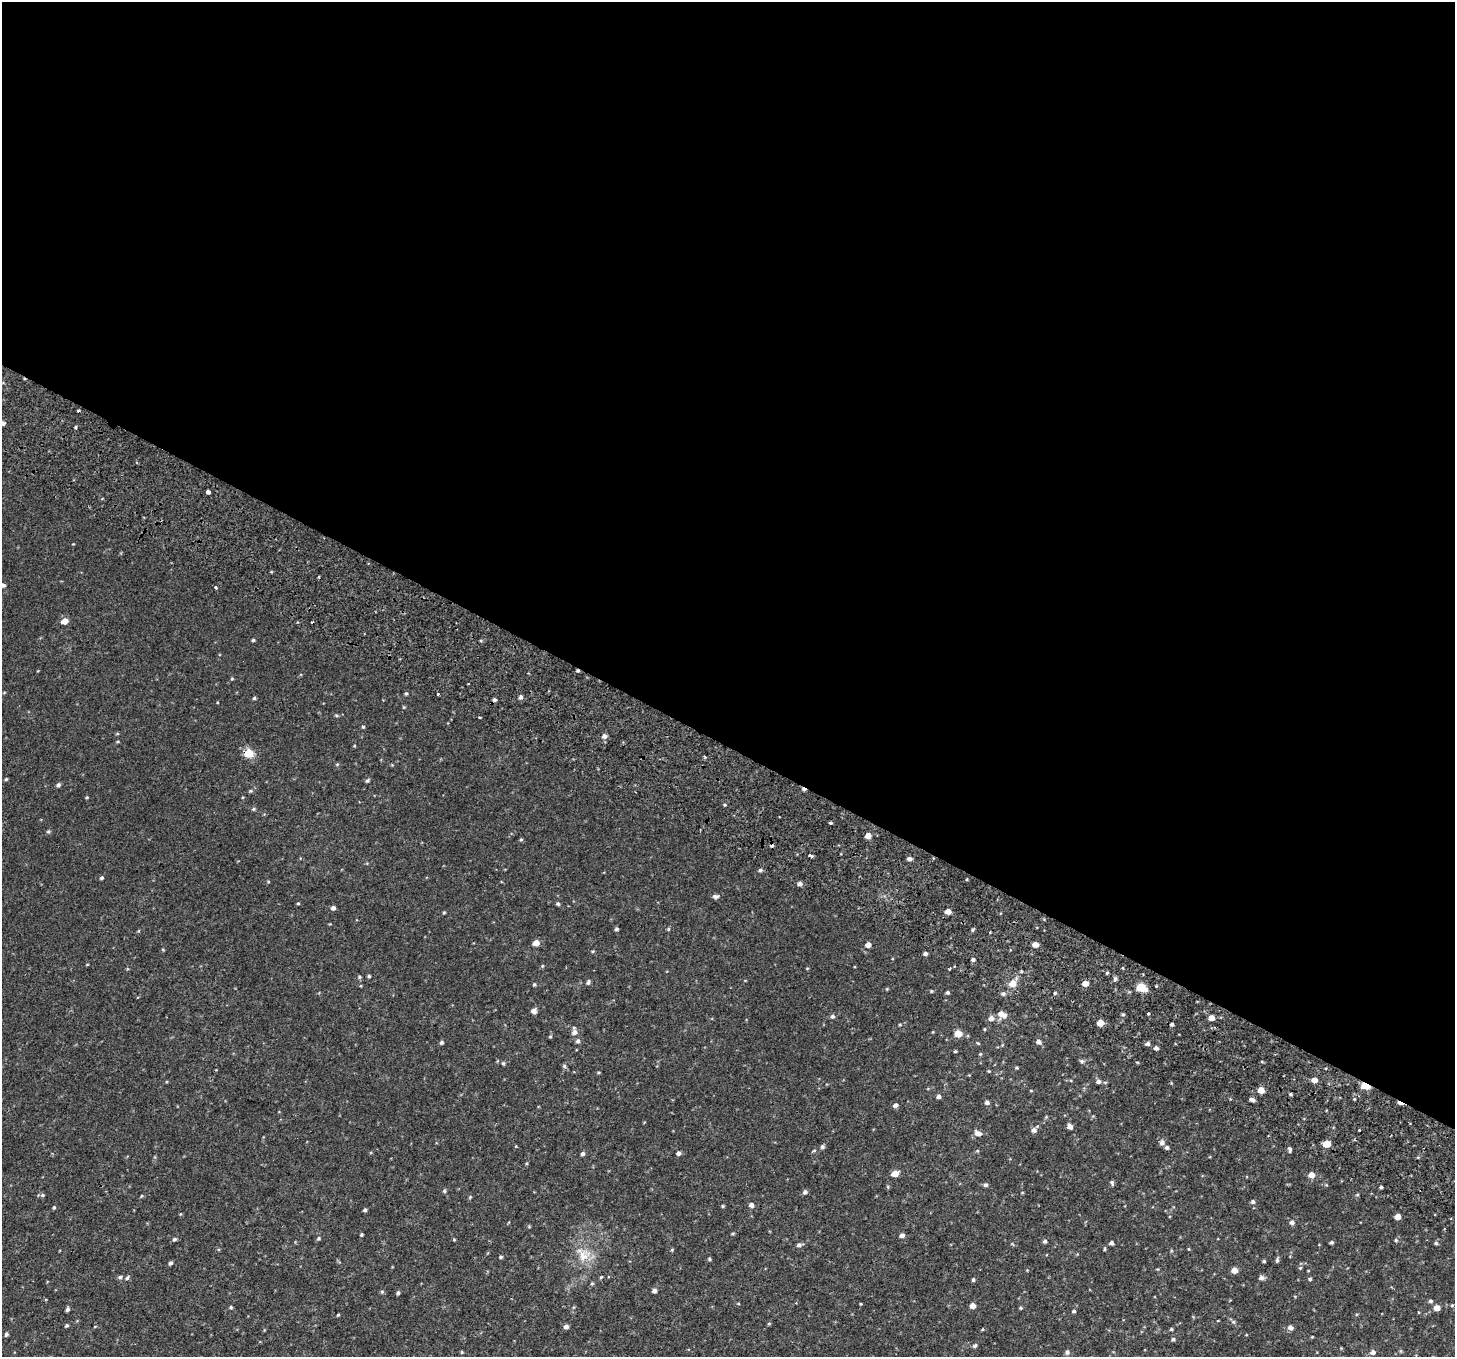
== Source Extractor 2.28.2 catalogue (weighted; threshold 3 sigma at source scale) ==
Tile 3 of 4 x 4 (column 3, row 1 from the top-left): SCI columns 2985-4437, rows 4375-5729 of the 5977 x 6104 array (HDU 1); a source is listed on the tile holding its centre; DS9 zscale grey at full resolution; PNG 1457 x 1359 px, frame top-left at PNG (2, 2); no overlay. Shown black and unused: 55% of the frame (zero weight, under 2 of 3 exposures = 6% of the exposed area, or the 3 px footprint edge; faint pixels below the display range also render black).
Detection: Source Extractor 2.28.2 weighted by HDU 2 'WHT'; one run over the whole footprint, this tile lists its part. Background 0.0187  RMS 0.0068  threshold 0.0308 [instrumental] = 3 sigma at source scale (4.5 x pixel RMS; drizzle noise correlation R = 1.50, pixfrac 1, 0.0396/0.0396 arcsec/px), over >= 5 px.
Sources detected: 218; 6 cosmic-ray / hot-pixel residue — not listed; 2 inside a brighter listed object's ellipse — not listed separately; the other 210 listed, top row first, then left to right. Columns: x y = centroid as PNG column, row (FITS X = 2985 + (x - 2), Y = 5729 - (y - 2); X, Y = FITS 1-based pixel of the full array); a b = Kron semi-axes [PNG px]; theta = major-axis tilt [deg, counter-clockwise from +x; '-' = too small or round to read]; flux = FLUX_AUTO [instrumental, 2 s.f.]
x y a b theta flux
78 411 3 3 - 1.6
2 423 7 6 - 2.1
75 428 3 3 - 1.5
208 492 3 3 - 18
3 585 5 4 - 1.6
216 587 3 3 - 1.9
64 621 6 5 - 6.6
253 640 4 3 - 0.91
232 679 4 4 - 0.62
468 684 2 2 - 0.6
4 692 5 3 - 0.57
406 694 5 4 - 0.92
438 694 3 3 - 1.8
521 697 5 4 - 1.9
254 698 4 3 - 0.92
404 707 4 4 - 0.6
336 715 6 4 -3 0.82
363 727 4 4 - 0.77
117 734 5 3 - 0.6
604 736 6 5 - 2.5
118 741 4 3 - 0.62
354 746 4 3 - 0.5
249 753 6 5 - 25
705 757 4 3 - 0.84
337 764 6 4 1 0.67
392 765 4 4 - 0.53
6 779 4 4 - 0.73
367 781 5 4 - 1.1
58 785 5 4 - 1.5
251 791 6 5 - 0.96
87 797 4 3 - 0.58
725 805 4 4 - 0.67
253 809 5 4 - 0.87
830 823 3 3 - 4.5
48 831 5 5 - 1
868 836 5 5 - 3.7
521 839 5 4 - 0.78
810 856 6 3 -26 2.9
909 859 5 4 - 2.2
760 870 5 5 - 1.2
101 878 4 4 - 1
800 884 5 4 - 2.1
715 896 8 5 1 1.9
298 903 4 3 - 0.6
558 904 4 4 - 1.1
333 908 5 5 - 1.9
444 912 4 3 - 0.68
948 912 5 4 - 4.8
616 929 4 4 - 1.1
668 929 5 4 - 0.79
973 930 5 4 - 0.9
990 932 3 3 - 1.4
536 943 5 4 - 6.3
1035 944 5 4 - 4.9
868 945 5 5 - 3.8
163 950 5 3 - 0.54
593 951 5 3 - 0.61
925 953 4 4 - 1.5
973 960 4 4 - 1.2
87 965 4 3 - 0.44
542 966 5 4 - 0.71
807 968 5 3 - 0.5
949 969 4 2 - 0.7
1107 973 4 3 - 0.8
369 976 4 4 - 0.91
359 977 5 4 - 0.86
1115 979 6 5 - 1.2
745 981 4 3 - 0.42
588 982 6 4 76 1.3
1085 983 5 4 - 5.9
534 984 5 4 - 0.79
1012 984 12 10 46 5.4
1141 987 6 5 - 25
887 989 4 4 - 0.62
931 991 4 4 - 0.59
947 993 4 4 - 1.1
1055 993 4 4 - 0.77
1003 994 6 5 - 1.5
534 1011 6 6 - 2.3
1149 1013 3 3 - 2.6
1002 1014 9 7 -22 5.3
1123 1014 5 4 - 0.8
832 1016 5 5 - 1.4
991 1018 6 6 - 3.1
1211 1018 5 4 - 5
1100 1023 5 5 - 7.8
1172 1024 3 3 - 1.3
900 1025 4 4 - 0.57
985 1029 4 3 - 0.54
574 1032 11 7 -87 3.1
958 1034 5 5 - 11
550 1037 5 4 - 0.73
441 1042 5 4 - 1.3
1039 1042 6 5 - 2.3
978 1043 5 3 - 0.54
1148 1044 5 5 - 1.6
1156 1048 5 4 - 1.8
955 1051 3 3 - 0.76
980 1054 5 4 - 0.68
1082 1061 6 5 - 1.3
503 1063 5 4 - 0.85
564 1066 6 5 - 1.1
1017 1068 4 3 - 0.72
989 1071 4 4 - 0.52
598 1072 4 3 - 0.64
1315 1080 5 4 - 4.3
1098 1081 6 5 - 2
1365 1086 6 4 -18 22
1261 1090 5 5 - 8.3
1031 1091 4 3 - 0.45
1291 1094 4 3 - 0.8
938 1097 5 4 - 2
1252 1100 6 4 -23 2
987 1102 5 5 - 1.7
895 1105 5 4 - 2.4
1046 1117 5 4 - 0.65
1070 1126 5 5 - 3.5
1034 1130 6 6 - 2.3
1359 1130 3 3 - 1.4
978 1133 8 6 -30 3.4
1162 1143 8 7 - 2.2
1326 1144 5 5 - 12
516 1146 5 3 - 0.47
822 1147 5 5 - 1.4
1290 1150 6 4 -82 1.2
977 1151 5 4 - 0.67
678 1153 5 4 - 1.7
583 1154 5 4 - 1.5
895 1174 6 5 - 7.8
1312 1175 5 5 - 5.6
1112 1183 6 4 -75 1.2
985 1185 5 5 - 1.4
888 1187 5 3 - 0.67
1381 1187 3 3 - 0.89
444 1191 5 5 - 1
805 1192 5 5 - 1.8
1022 1193 5 3 - 0.5
42 1195 6 5 - 0.97
1357 1195 5 4 - 0.68
141 1196 4 4 - 0.7
470 1197 5 4 - 0.65
1253 1202 5 5 - 1.5
751 1205 6 5 - 2.5
723 1206 4 4 - 0.68
54 1207 5 4 - 0.77
365 1210 4 4 - 1.2
180 1214 5 3 - 0.5
1397 1217 5 4 - 5.8
1292 1222 6 5 - 2.1
529 1226 4 4 - 0.59
733 1234 4 3 - 0.75
361 1235 3 3 - 0.8
902 1235 5 4 - 2.2
319 1238 5 5 - 0.95
174 1239 5 4 - 1.1
454 1240 5 3 - 0.58
1396 1240 5 5 - 0.95
1045 1241 5 5 - 1.3
1331 1242 4 3 - 1.1
1111 1243 6 5 - 1.3
1436 1243 5 4 - 1.1
799 1245 7 5 14 1.7
1105 1249 5 3 - 0.68
1189 1249 5 3 - 0.51
672 1250 5 3 - 0.71
584 1255 22 18 41 14
501 1257 5 4 - 0.86
709 1259 5 3 - 0.86
1277 1260 6 4 83 1.2
1264 1261 4 4 - 0.8
170 1263 5 4 - 1.2
1300 1268 5 4 - 0.71
1234 1270 5 5 - 5.2
120 1277 6 5 - 1.3
601 1277 5 4 - 0.7
127 1278 7 5 59 1.2
1261 1278 7 5 6 1.9
1310 1279 4 4 - 1
973 1280 5 4 - 0.95
592 1283 4 4 - 0.72
654 1290 5 4 - 2.3
382 1292 5 5 - 0.87
398 1293 4 3 - 1.2
1430 1301 4 4 - 1.2
738 1303 5 3 - 0.55
861 1304 3 3 - 0.54
1452 1305 4 4 - 0.62
972 1306 5 4 - 4.2
231 1307 5 4 - 0.85
1021 1308 5 4 - 0.79
1437 1308 5 4 - 5.5
67 1309 5 4 - 1.5
1074 1311 4 4 - 1.1
1418 1312 4 3 - 0.41
338 1315 3 3 - 0.72
1233 1322 6 5 - 1.2
769 1323 5 3 - 0.6
66 1326 5 4 - 0.93
95 1326 5 3 - 0.45
566 1327 5 5 - 2.2
1290 1327 6 5 - 2.6
983 1329 5 3 - 0.54
1171 1329 4 3 - 0.79
6 1334 5 4 - 1.3
1312 1337 3 3 - 0.47
1173 1339 5 4 - 1.1
975 1346 5 5 - 1.3
462 1352 4 4 - 0.72
1067 1352 6 6 - 1.8
1373 1352 6 5 - 2.5
Overlapping masked pixels (flux is a lower limit): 2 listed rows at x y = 249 753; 1365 1086
Isophote crosses this tile's border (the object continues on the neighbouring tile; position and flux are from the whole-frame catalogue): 2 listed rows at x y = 2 423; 3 585